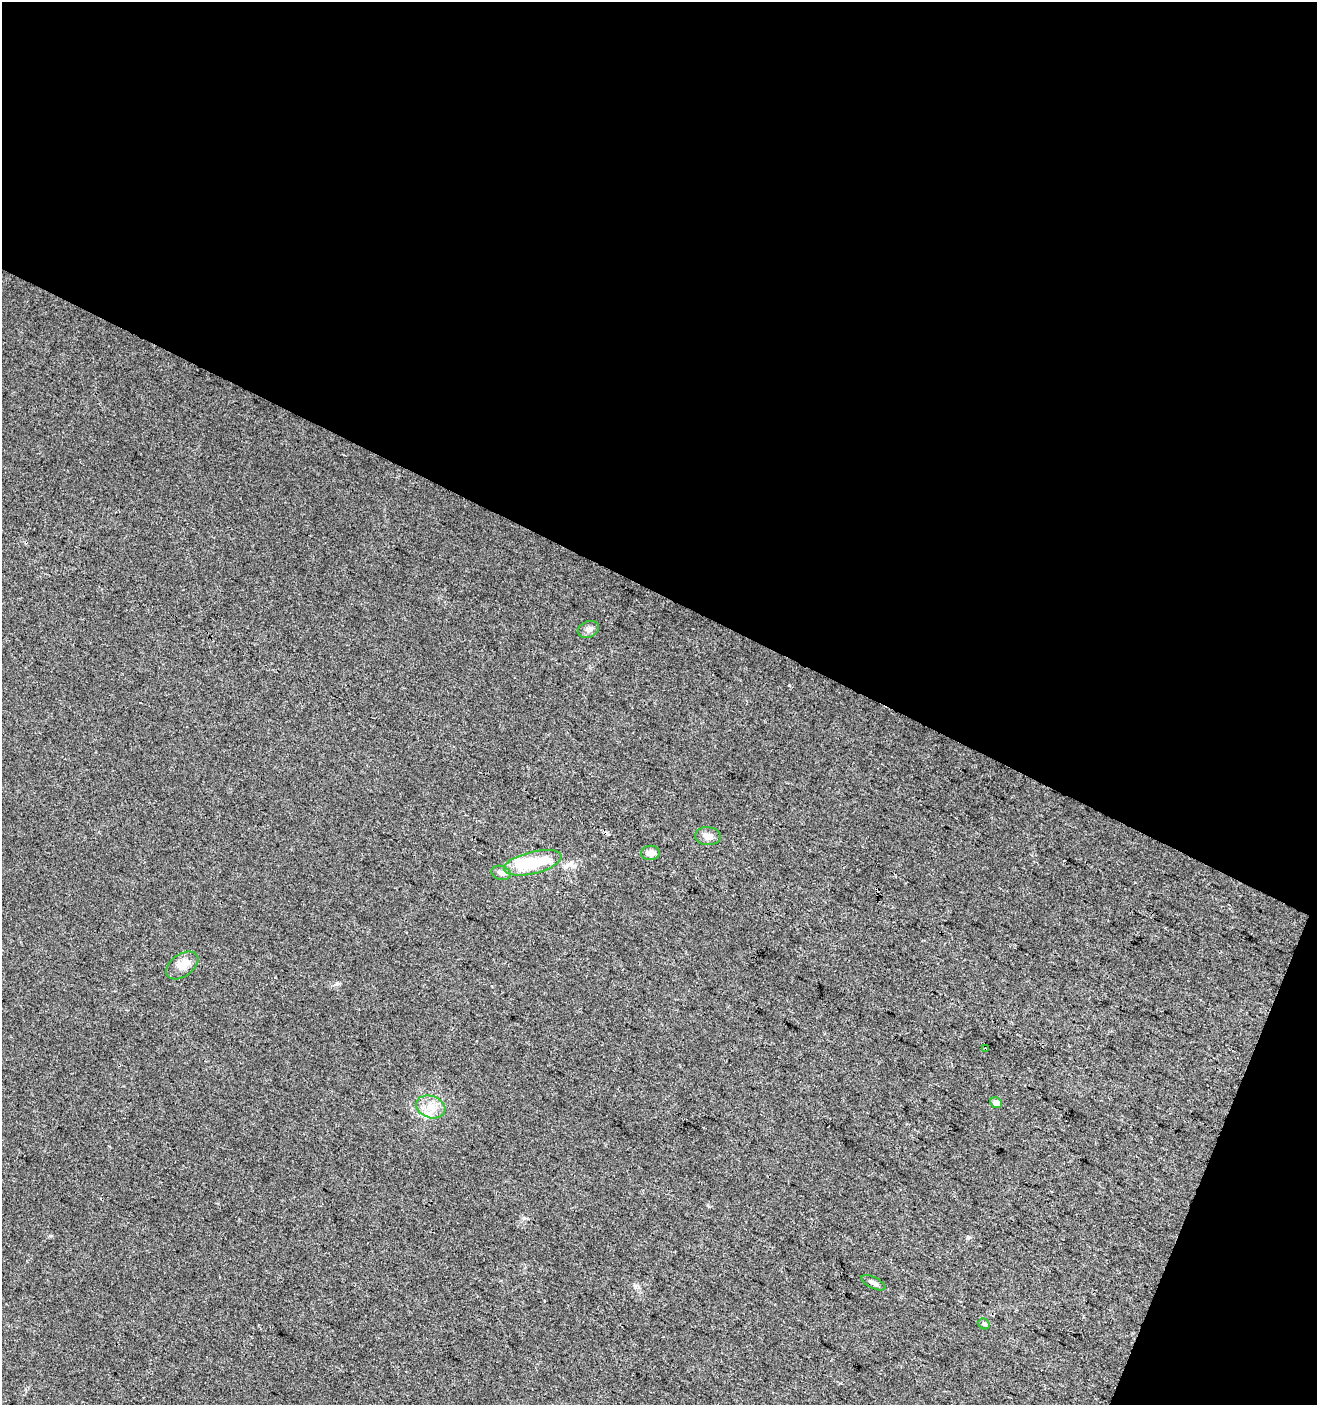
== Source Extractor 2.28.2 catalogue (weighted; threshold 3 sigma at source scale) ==
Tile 2 of 2 x 2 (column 2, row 1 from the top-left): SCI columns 1422-2736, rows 1404-2806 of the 2860 x 2806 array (HDU 1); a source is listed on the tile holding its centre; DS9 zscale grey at full resolution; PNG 1319 x 1407 px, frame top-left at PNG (2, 2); each listed source drawn as its Kron ellipse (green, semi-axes under 4 px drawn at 4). Shown black and unused: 45% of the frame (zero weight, under 3 of 4 exposures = <1% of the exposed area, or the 3 px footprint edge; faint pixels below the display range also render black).
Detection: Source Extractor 2.28.2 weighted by HDU 2 'WHT'; one run over the whole footprint, this tile lists its part. Background 0.0238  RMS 0.0047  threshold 0.0213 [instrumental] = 3 sigma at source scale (4.5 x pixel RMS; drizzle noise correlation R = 1.50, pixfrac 1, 0.0396/0.0396 arcsec/px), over >= 5 px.
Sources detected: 12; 1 inside a brighter object's white glare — neither listed nor drawn; the other 11 listed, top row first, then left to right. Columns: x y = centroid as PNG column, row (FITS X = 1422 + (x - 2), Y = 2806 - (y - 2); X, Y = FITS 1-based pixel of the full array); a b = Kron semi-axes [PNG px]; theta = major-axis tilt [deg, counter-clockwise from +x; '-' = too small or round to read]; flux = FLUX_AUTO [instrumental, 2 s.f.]
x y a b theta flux
588 629 11 8 24 2
708 836 13 9 -6 3.3
650 853 9 7 6 3.3
533 863 29 11 14 25
501 873 10 7 -15 2.5
182 966 18 11 35 5.4
986 1048 3 2 - 0.67
996 1103 6 5 - 3
431 1107 15 11 -19 6.1
873 1283 13 5 -26 2
984 1324 6 5 - 0.82
Unlisted compact peaks at least as high as the median listed source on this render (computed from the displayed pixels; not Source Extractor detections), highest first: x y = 789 685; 968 1237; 524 1218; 51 1236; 337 984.